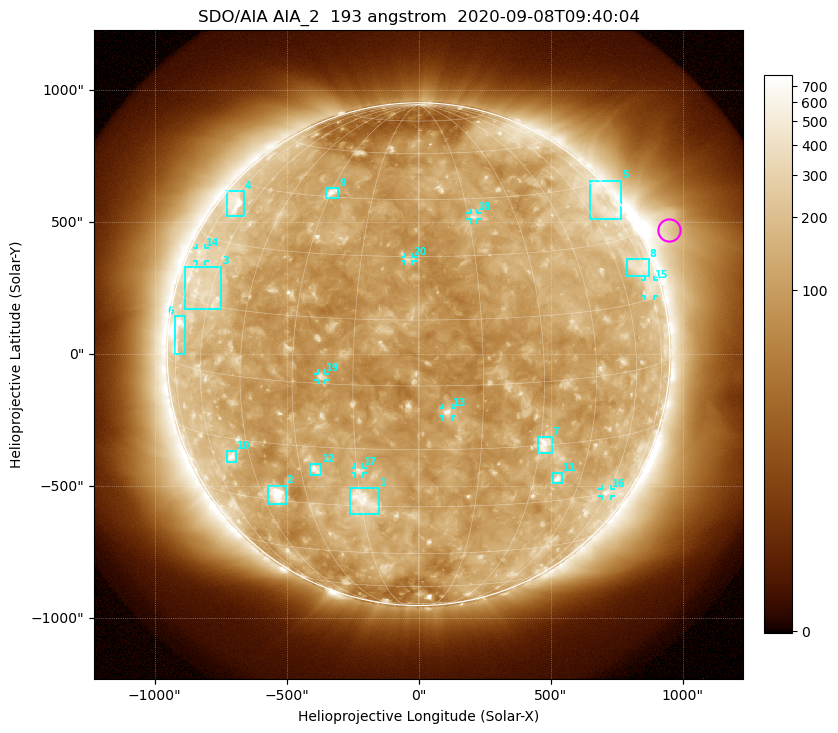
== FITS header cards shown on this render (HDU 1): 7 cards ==
TELESCOP= 'SDO/AIA'
INSTRUME= 'AIA_2'
WAVELNTH=                  193
WAVEUNIT= 'angstrom'
DATE-OBS= '2020-09-08T09:40:04.84'
CTYPE1  = 'HPLN-TAN'
CTYPE2  = 'HPLT-TAN'

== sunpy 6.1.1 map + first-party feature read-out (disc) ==
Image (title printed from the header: SDO/AIA AIA_2  193 angstrom  2020-09-08T09:40:04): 1024 x 1024 px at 2.4 arcsec/px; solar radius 952 arcsec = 397 px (full disc in frame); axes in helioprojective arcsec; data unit not stated in the header (colour bar unlabelled)
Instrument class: DISC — disc imager (sunpy class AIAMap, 193 A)
Bright regions (active regions / flare kernels): reference = the median radial profile (limb darkening/brightening removed); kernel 9 px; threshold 5 sigma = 180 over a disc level ~120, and >= 1.15x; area >= 12 px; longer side >= 10 px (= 24 arcsec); searched inside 0.97 R_sun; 20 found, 20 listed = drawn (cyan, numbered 1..; 8 of them under ~33 arcsec drawn as corner ticks so the feature stays visible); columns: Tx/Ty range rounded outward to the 5 arcsec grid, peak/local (2 s.f.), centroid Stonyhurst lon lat
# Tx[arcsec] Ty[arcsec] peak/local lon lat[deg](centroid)
1 -260..-145 -605..-505 5.2 -14 -29
2 -570..-505 -570..-500 11 -40 -28
3 -885..-745 170..330 3.1 -65 +18
4 -730..-660 520..620 5 -70 +39
5 645..770 510..660 2.7 +71 +39
6 -925..-885 0..145 4.6 -74 +7
7 450..505 -375..-315 5.1 +31 -15
8 790..870 295..360 2.4 +71 +23
9 -350..-305 590..630 6.5 -30 +46
10 -730..-690 -410..-365 4.8 -52 -20
11 505..545 -490..-450 5.2 +37 -24
12 -410..-370 -455..-415 4.8 -26 -21
13 90..130 -235..-205 7.8 +7 -6
14 -840..-805 350..400 2.4 -73 +26
15 860..890 220..280 2.1 +74 +17
16 695..730 -540..-510 3.1 +59 -30
17 -240..-210 -450..-430 3.9 -15 -20
18 195..225 510..535 3.3 +17 +40
19 -380..-355 -95..-75 4 -23 +2
20 -50..-25 350..370 3.1 -2 +29
Off-limb structures (1.02-1.3 R_sun): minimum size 162 px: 5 found; the strongest spans PA ~265..320 deg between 1.02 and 1.3 R_sun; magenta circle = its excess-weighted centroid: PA ~295 deg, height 1.11 R_sun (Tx ~950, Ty ~470 arcsec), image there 3.3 x the reference